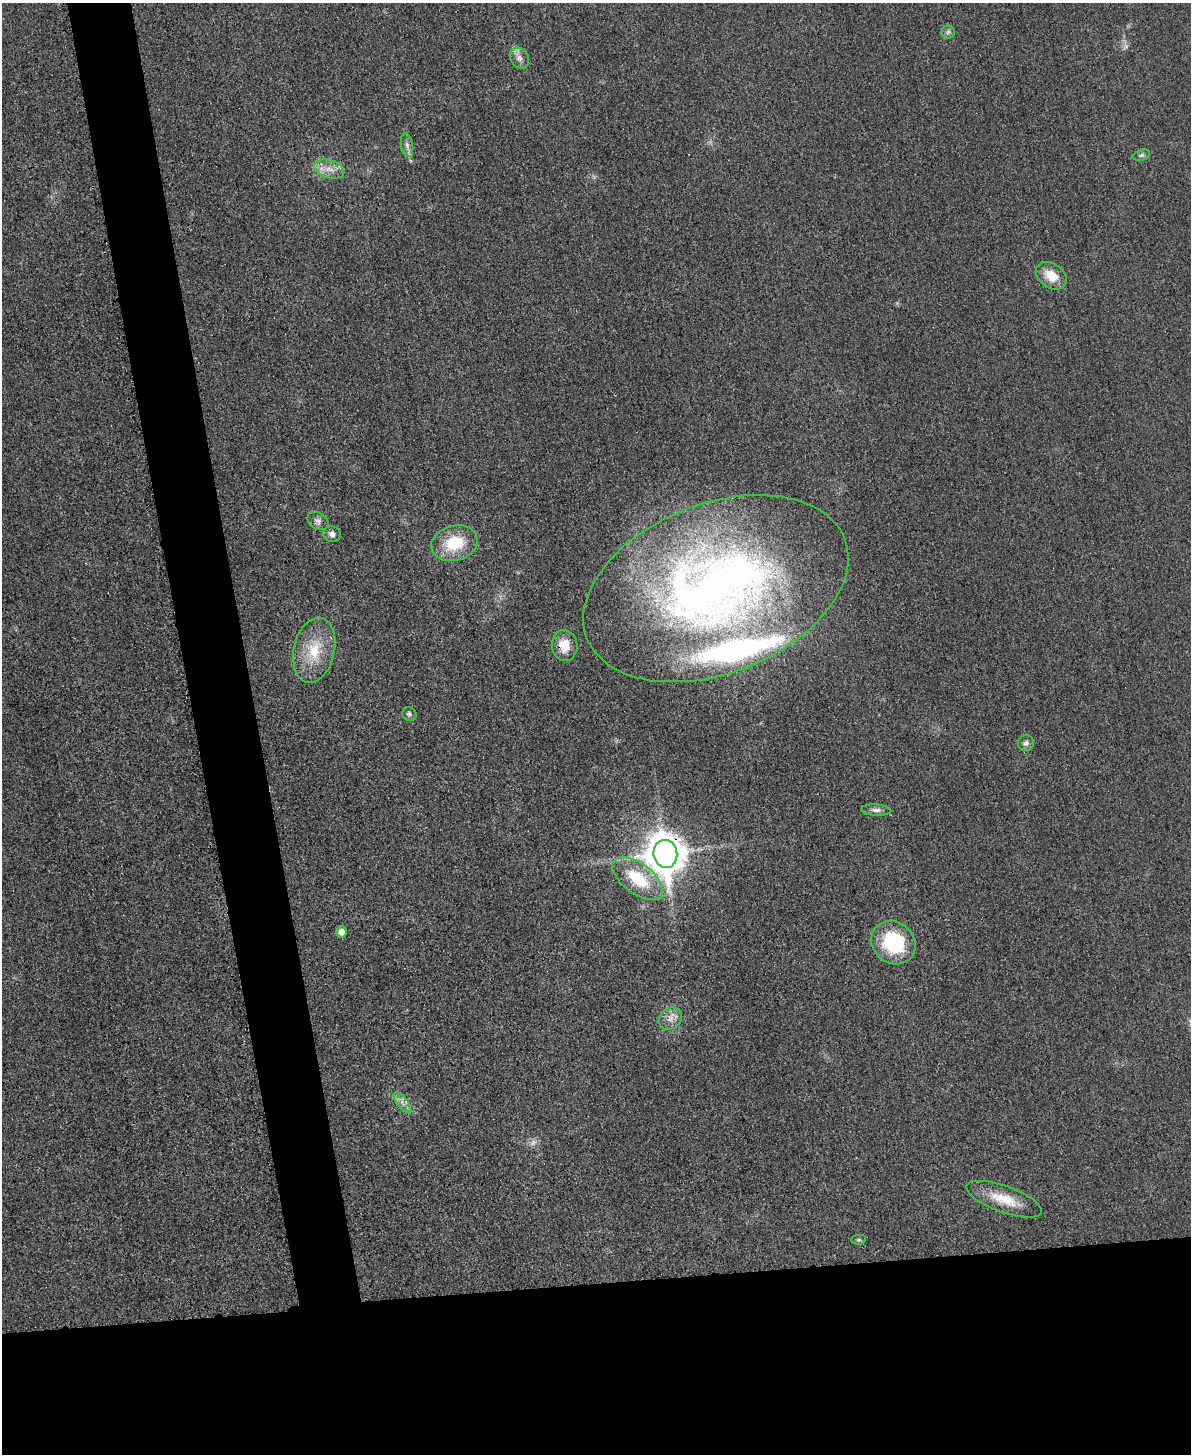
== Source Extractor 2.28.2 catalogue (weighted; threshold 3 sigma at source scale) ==
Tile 11 of 4 x 3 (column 3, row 3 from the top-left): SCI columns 2394-3582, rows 253-1704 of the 4773 x 4748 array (HDU 1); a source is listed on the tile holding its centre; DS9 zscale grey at full resolution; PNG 1193 x 1456 px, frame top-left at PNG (2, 3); each listed source drawn as its Kron ellipse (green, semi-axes under 4 px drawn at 4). Shown black and unused: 16% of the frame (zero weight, under 3 of 4 exposures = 1% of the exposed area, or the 3 px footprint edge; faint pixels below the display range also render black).
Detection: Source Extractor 2.28.2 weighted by HDU 2 'WHT'; one run over the whole footprint, this tile lists its part. Background 0.0307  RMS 0.0059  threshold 0.0266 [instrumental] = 3 sigma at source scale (4.5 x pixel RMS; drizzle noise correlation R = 1.50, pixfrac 1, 0.05/0.05 arcsec/px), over >= 5 px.
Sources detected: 25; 1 too faint to see at this stretch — neither listed nor drawn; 1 inside a brighter listed object's ellipse — not listed separately; the other 23 listed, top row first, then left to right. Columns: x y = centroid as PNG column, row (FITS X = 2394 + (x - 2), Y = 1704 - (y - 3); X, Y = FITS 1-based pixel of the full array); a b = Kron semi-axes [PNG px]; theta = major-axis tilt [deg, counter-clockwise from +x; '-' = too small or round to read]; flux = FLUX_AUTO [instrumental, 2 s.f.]
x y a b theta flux
948 32 6 6 - 1.6
519 58 11 9 -57 3.5
407 145 12 6 -80 2.5
1141 155 9 5 16 1.5
329 169 15 9 -18 6
1051 276 16 12 -36 12
318 521 11 8 -33 2.7
332 534 9 7 -24 2.8
454 543 23 17 14 24
716 589 138 84 21 450
565 645 15 13 -81 11
314 650 33 20 77 23
409 714 7 6 - 1.5
1026 743 8 8 - 2.3
876 810 15 5 -4 2.6
665 854 14 12 -81 1600
638 879 29 15 -37 28
342 932 5 5 - 4.5
893 942 23 20 -42 44
670 1019 12 10 40 4.9
402 1102 12 5 -51 2.9
1004 1199 40 13 -20 17
858 1240 7 5 5 1.1
Overlapping masked pixels (flux is a lower limit): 2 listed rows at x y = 565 645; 665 854